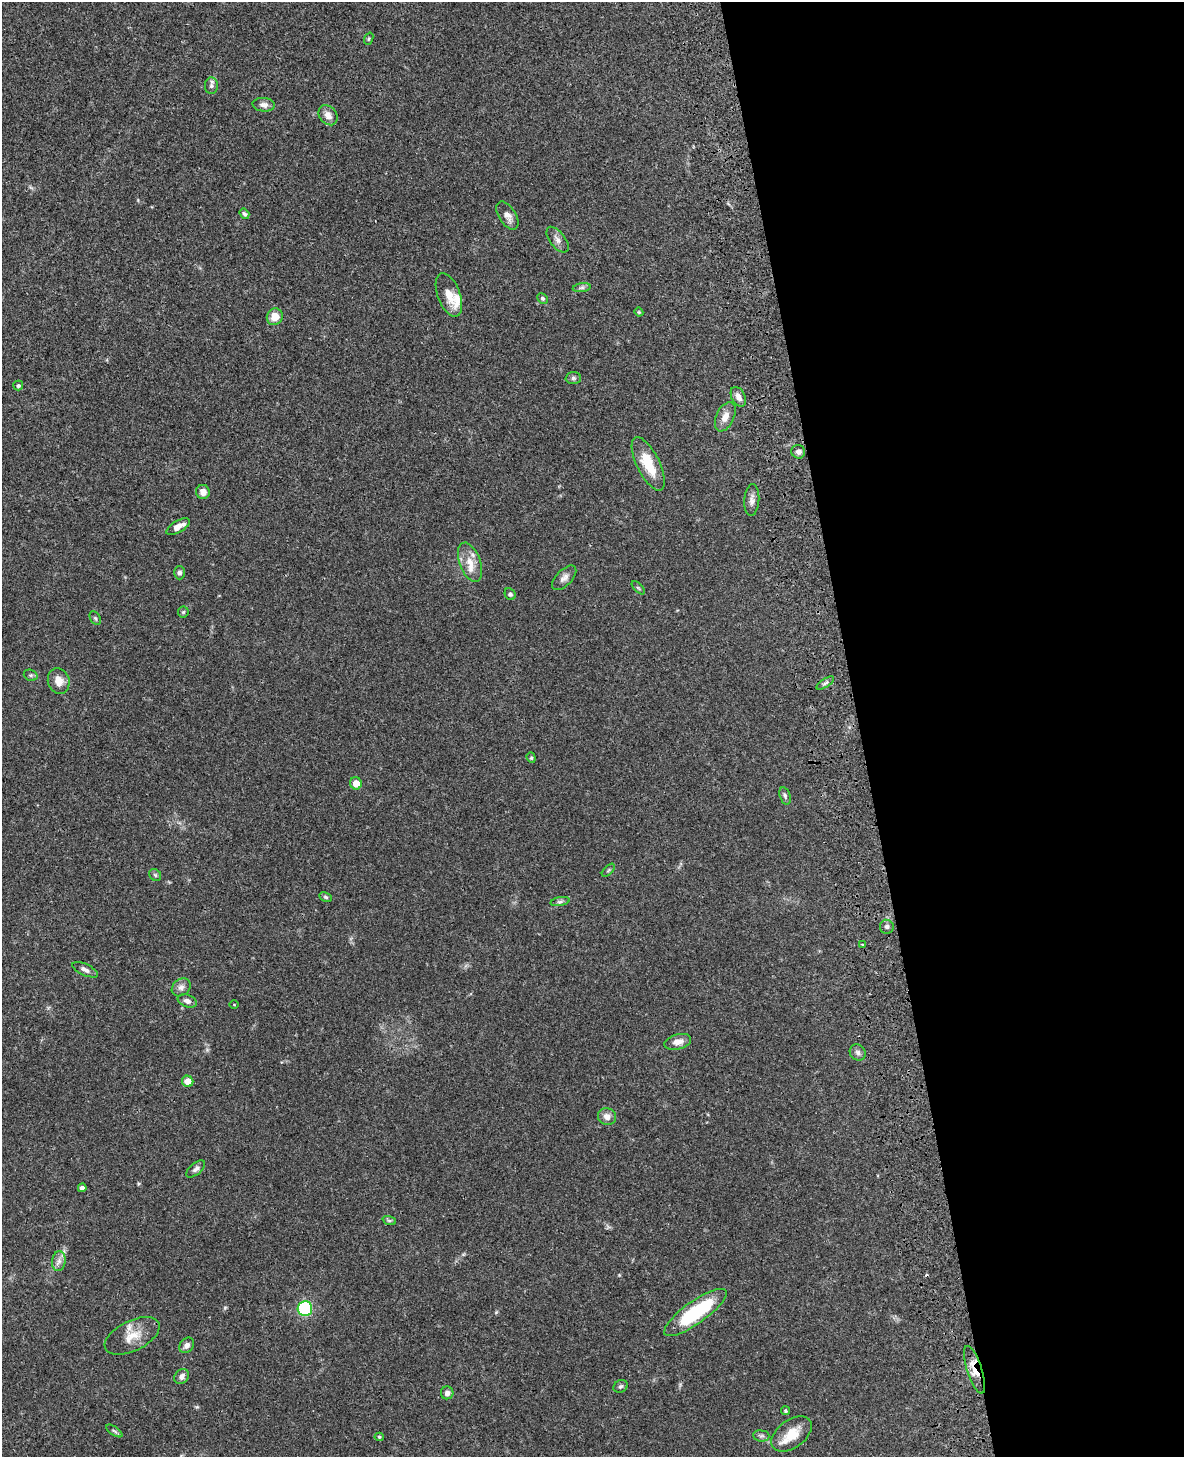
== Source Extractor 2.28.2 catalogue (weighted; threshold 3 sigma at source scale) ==
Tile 8 of 4 x 3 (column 4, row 2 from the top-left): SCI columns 3662-4843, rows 1626-3080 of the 4964 x 4810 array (HDU 1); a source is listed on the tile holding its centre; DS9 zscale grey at full resolution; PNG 1186 x 1459 px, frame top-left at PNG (2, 2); each listed source drawn as its Kron ellipse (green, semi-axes under 4 px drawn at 4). Shown black and unused: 28% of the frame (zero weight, under 3 of 4 exposures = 6% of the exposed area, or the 3 px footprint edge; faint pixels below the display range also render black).
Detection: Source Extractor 2.28.2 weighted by HDU 2 'WHT'; one run over the whole footprint, this tile lists its part. Background 0.0587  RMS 0.0032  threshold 0.0143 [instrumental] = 3 sigma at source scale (4.5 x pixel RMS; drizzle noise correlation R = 1.50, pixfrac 1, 0.05/0.05 arcsec/px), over >= 5 px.
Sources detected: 67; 1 cosmic-ray / hot-pixel residue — neither listed nor drawn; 1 inside a brighter listed object's ellipse — not listed separately; the other 65 listed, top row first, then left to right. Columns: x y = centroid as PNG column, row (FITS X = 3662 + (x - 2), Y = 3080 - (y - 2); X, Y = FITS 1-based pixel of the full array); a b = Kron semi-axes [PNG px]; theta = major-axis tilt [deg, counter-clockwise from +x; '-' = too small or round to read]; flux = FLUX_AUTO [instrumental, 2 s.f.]
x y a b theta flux
369 39 6 4 70 0.37
211 86 8 6 88 0.89
264 105 11 7 -4 1.6
328 115 11 8 -51 2.1
244 214 5 4 - 0.65
507 216 16 8 -58 2.2
558 240 15 7 -52 1.7
582 288 9 4 8 0.79
449 295 23 11 -69 4.3
542 298 5 5 - 0.57
639 312 4 4 - 0.33
275 317 8 8 - 4
573 378 7 6 - 0.76
18 385 5 5 - 0.58
738 397 10 6 -62 1.8
725 417 16 9 65 2.6
798 452 7 6 - 1.1
648 464 29 11 -63 8.7
203 492 7 7 - 1.8
752 500 16 7 86 1.7
178 527 13 5 30 2.5
470 562 20 10 -69 4.3
179 573 6 5 - 0.83
564 578 15 8 46 1.7
638 588 8 3 -45 0.39
510 594 6 5 - 0.58
183 612 6 5 - 0.48
95 618 7 5 -60 0.53
31 675 7 5 -19 0.6
59 681 13 10 -73 3
825 683 10 4 33 0.77
531 758 5 4 - 0.41
356 783 6 6 - 3.7
785 796 9 5 -74 0.76
608 870 8 3 45 0.43
155 875 6 5 - 0.52
326 897 6 4 -27 0.5
560 902 10 4 11 0.68
887 927 7 7 - 0.85
862 945 3 2 - 0.33
85 970 14 5 -25 1.3
181 987 10 8 41 1.4
187 1001 10 6 -21 1.3
234 1005 4 3 - 0.23
678 1042 13 7 14 2.2
858 1052 8 7 - 1
188 1081 6 5 - 3.8
607 1116 9 8 - 1.9
196 1169 11 5 40 1
82 1188 4 4 - 1.1
389 1220 7 4 -19 0.5
59 1261 10 6 83 1.4
305 1308 7 7 - 22
695 1312 37 11 35 24
132 1336 29 15 26 5.9
187 1345 8 6 46 1.4
974 1370 25 7 -71 5
182 1376 8 6 51 1.4
621 1386 7 6 - 0.62
447 1393 6 6 - 1.3
785 1411 5 4 - 0.37
114 1431 9 3 -34 0.57
792 1434 23 14 36 6.5
761 1436 8 5 -6 0.71
379 1437 4 4 - 0.43
Overlapping masked pixels (flux is a lower limit): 1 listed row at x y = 974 1370